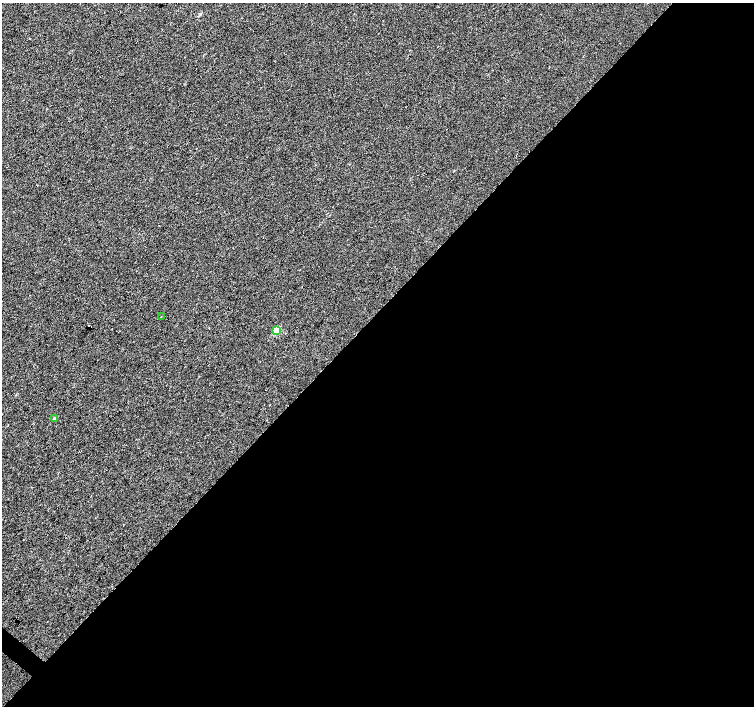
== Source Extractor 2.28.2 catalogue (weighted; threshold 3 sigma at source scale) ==
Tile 12 of 4 x 4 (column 4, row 3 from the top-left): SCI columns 4514-6016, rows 1641-3047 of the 6016 x 6029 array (HDU 1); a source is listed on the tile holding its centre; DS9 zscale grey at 2 x 2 block average (1 PNG px = mean of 2 x 2 image px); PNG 756 x 708 px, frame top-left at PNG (2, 3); each listed source drawn as its Kron ellipse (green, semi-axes under 4 px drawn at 4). Shown black and unused: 56% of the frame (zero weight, under 2 of 3 exposures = <1% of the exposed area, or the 3 px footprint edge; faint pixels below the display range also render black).
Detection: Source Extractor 2.28.2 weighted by HDU 2 'WHT'; one run over the whole footprint, this tile lists its part. Background 0.0066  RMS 0.0079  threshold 0.0355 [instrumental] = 3 sigma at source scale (4.5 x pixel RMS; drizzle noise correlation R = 1.50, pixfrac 1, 0.0396/0.0396 arcsec/px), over >= 5 px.
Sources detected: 4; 1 cosmic-ray / hot-pixel residue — neither listed nor drawn; the other 3 listed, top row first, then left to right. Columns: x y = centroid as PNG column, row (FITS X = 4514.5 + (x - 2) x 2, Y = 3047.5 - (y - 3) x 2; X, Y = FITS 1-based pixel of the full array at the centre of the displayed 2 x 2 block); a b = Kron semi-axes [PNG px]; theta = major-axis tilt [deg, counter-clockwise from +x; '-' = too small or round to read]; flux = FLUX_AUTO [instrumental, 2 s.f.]
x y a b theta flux
161 316 2 2 - 0.55
276 330 3 3 - 54
55 419 3 2 - 7.8